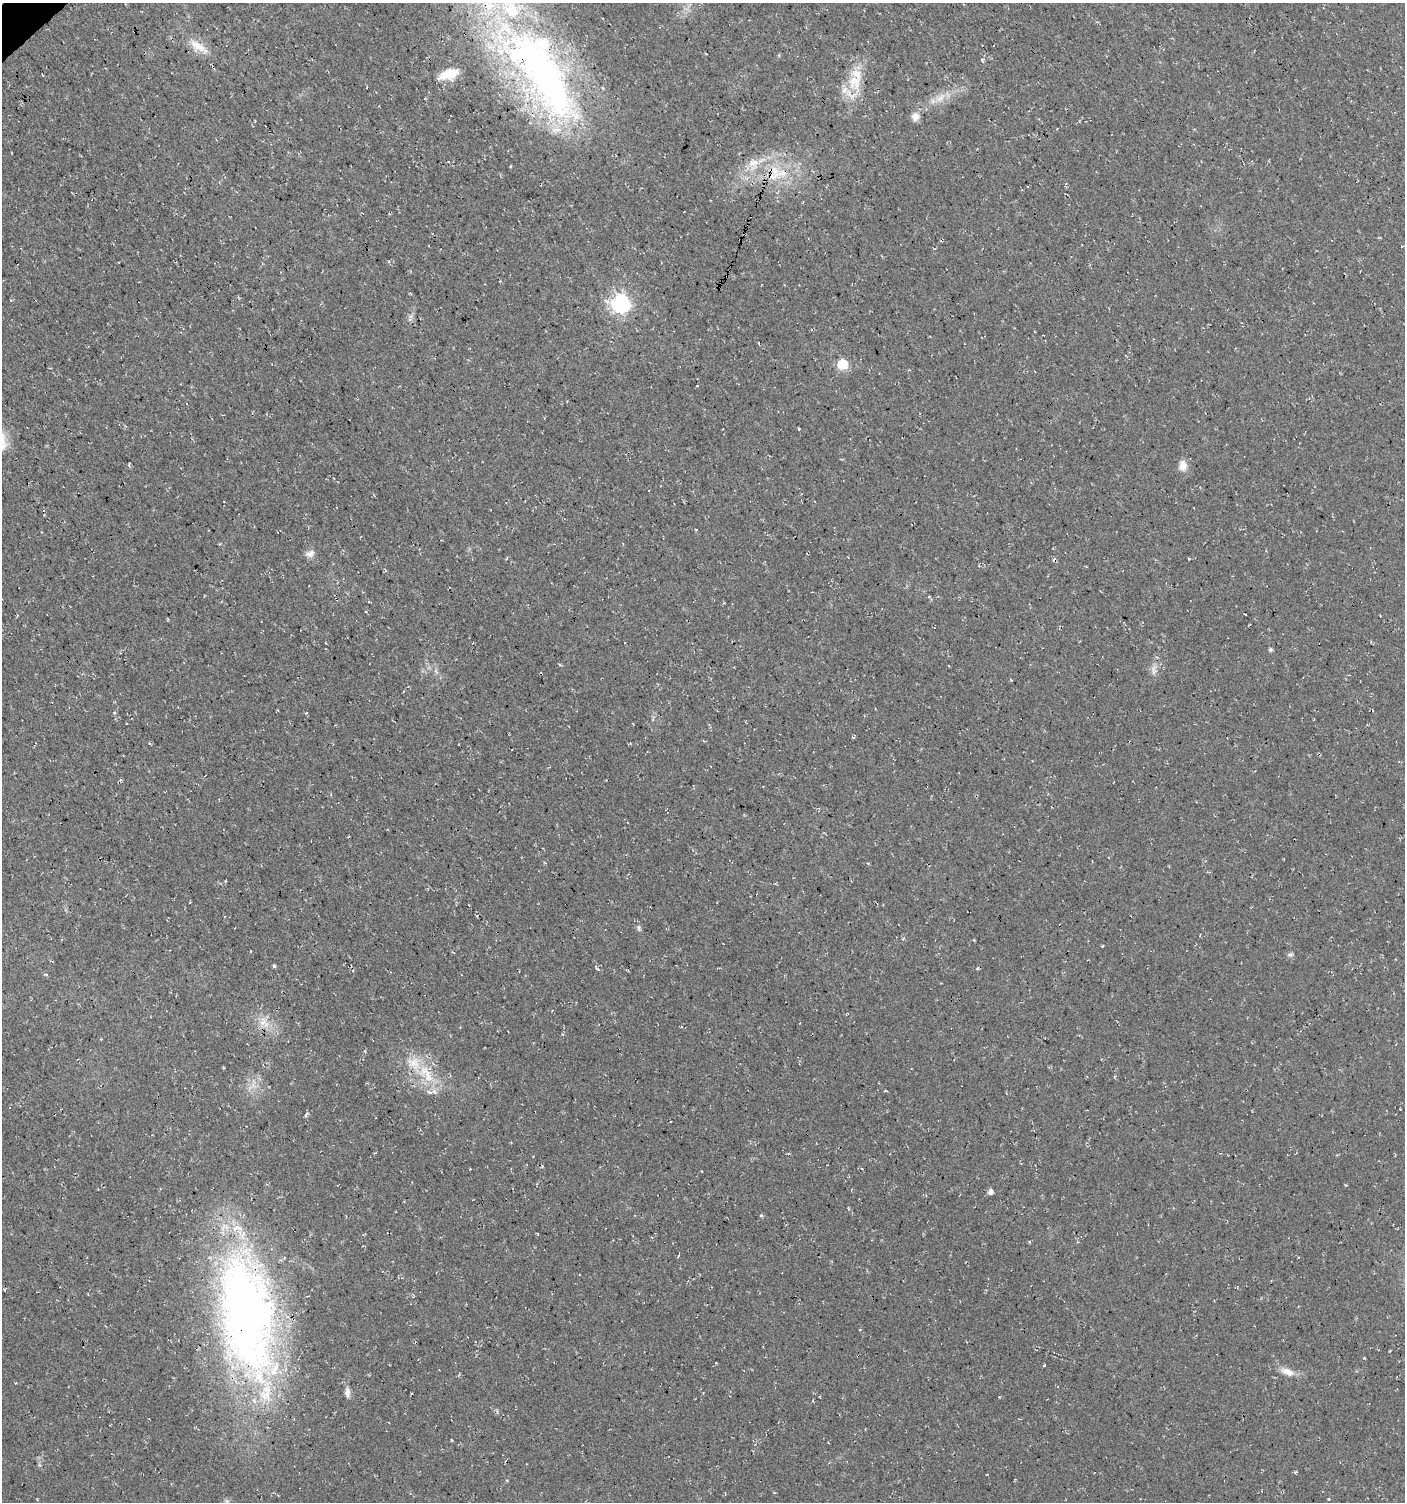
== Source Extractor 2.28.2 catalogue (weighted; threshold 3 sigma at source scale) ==
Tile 11 of 4 x 4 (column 3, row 3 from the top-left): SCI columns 2950-4352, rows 1505-3004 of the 5964 x 6007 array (HDU 1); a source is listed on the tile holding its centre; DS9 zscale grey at full resolution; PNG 1407 x 1504 px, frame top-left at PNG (2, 3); no overlay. Shown black and unused: <1% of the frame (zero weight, under 3 of 4 exposures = <1% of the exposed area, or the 3 px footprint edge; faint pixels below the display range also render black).
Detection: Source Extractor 2.28.2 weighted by HDU 2 'WHT'; one run over the whole footprint, this tile lists its part. Background 0.00915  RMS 0.0049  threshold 0.022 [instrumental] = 3 sigma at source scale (4.5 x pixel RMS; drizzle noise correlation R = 1.50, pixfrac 1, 0.0396/0.0396 arcsec/px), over >= 5 px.
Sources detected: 52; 3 cosmic-ray / hot-pixel residue — not listed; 8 inside a brighter listed object's ellipse — not listed separately; the other 41 listed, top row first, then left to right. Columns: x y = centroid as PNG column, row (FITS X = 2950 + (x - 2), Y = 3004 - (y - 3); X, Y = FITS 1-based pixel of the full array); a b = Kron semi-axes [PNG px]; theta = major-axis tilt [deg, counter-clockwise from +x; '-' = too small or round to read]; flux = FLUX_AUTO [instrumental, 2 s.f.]
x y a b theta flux
198 46 30 9 -34 7.5
213 67 4 3 - 0.79
542 73 146 49 -57 280
448 74 23 11 16 9.1
854 81 32 19 -69 15
940 98 17 7 37 4.7
915 117 10 9 - 3.5
754 163 16 14 60 7.3
774 170 18 13 -28 11
620 303 7 7 - 170
411 316 7 4 71 1.1
759 344 4 2 - 0.43
842 364 6 6 - 33
799 429 3 3 - 0.45
1183 465 15 11 88 4
310 554 12 8 22 2.6
1189 559 3 2 - 0.52
1245 615 3 2 - 0.87
1271 650 5 4 - 0.97
853 737 3 3 - 1
868 863 3 3 - 0.52
638 928 10 4 -80 1.1
1102 946 3 2 - 0.45
1290 954 8 4 1 0.95
274 966 5 4 - 0.69
596 967 6 4 -72 0.69
977 969 4 3 - 0.6
263 1022 14 7 11 4
429 1078 53 14 -48 17
886 1091 5 3 - 0.38
306 1114 4 3 - 1.6
990 1192 5 5 - 2.2
1030 1242 4 3 - 0.39
4 1289 4 3 - 0.75
246 1315 139 59 -81 350
1364 1358 3 3 - 0.59
1287 1372 18 9 -20 4.8
347 1392 14 6 -88 2.5
813 1401 3 2 - 0.39
774 1493 4 3 - 0.4
1329 1499 3 3 - 0.38
Overlapping masked pixels (flux is a lower limit): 4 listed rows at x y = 213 67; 542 73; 774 170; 246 1315
Isophote crosses this tile's border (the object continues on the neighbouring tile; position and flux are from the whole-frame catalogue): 1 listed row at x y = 542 73
Unlisted compact peaks at least as high as the median listed source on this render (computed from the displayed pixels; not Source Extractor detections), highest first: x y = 761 1215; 1044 1365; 451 1440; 114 713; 1153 668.